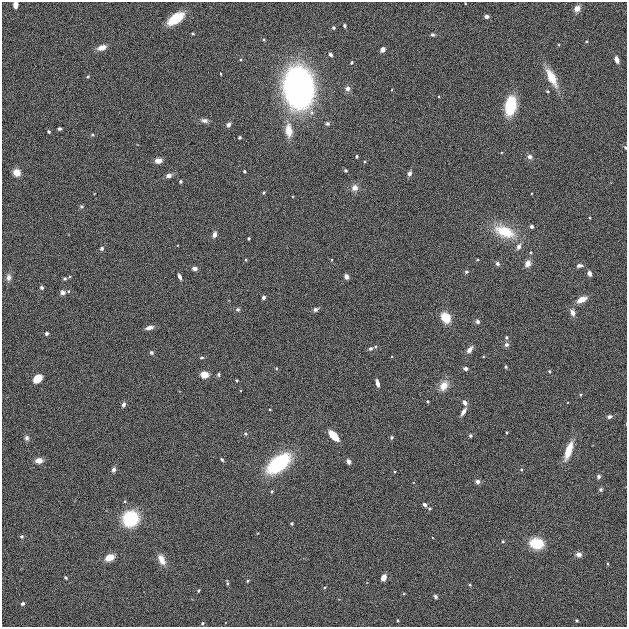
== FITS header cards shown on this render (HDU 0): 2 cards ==
NAXIS1  =                  625
NAXIS2  =                  625

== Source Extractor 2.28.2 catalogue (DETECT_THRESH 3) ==
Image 625 x 625 px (HDU 0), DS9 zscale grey, 1 PNG px = 1 image px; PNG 629 x 629 px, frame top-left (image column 1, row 625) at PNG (2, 2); no overlay
Background 2.35e-04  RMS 0.007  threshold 0.0209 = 3 sigma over >= 5 px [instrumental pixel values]
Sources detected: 133; all 133 listed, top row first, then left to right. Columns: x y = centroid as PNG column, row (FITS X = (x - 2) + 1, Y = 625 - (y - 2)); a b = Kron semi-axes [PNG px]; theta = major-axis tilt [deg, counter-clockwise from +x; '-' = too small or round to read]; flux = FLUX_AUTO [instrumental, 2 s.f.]
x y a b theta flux
15 5 5 4 - 4.8
577 9 6 5 - 3.8
487 16 4 3 - 1.6
176 18 12 6 35 22
345 25 3 3 - 1.1
333 28 4 4 - 0.73
193 33 3 3 - 0.48
432 35 4 4 - 1.1
264 40 5 3 - 0.49
587 41 4 3 - 0.41
102 48 7 5 18 5
382 50 4 4 - 2.8
330 54 4 4 - 1.2
617 59 5 4 - 3.3
351 62 3 3 - 0.72
221 74 3 2 - 0.32
88 77 4 4 - 0.56
552 77 16 7 -63 12
298 88 27 19 -85 210
347 88 6 5 - 2
548 91 4 3 - 0.55
510 106 15 8 80 24
204 120 8 5 -11 1.9
327 124 5 5 - 1
228 125 5 4 - 2
59 129 3 3 - 0.95
289 130 13 7 -86 7.3
49 132 4 3 - 0.73
92 135 4 4 - 0.53
239 137 3 3 - 0.77
625 147 4 3 - 0.65
357 156 3 3 - 0.71
529 157 5 5 - 2.1
158 161 6 5 - 3.7
365 162 4 3 - 0.46
345 170 4 4 - 0.62
244 171 3 3 - 0.71
17 172 7 6 - 4.6
409 173 5 4 - 1.8
169 176 5 4 - 2.4
181 181 3 3 - 0.77
355 188 6 6 - 3.4
264 193 3 3 - 0.54
81 207 5 5 - 0.75
532 226 4 4 - 1.3
504 232 24 13 -21 16
214 234 6 4 72 2.2
249 239 3 3 - 0.63
519 246 6 5 - 2.1
102 248 5 4 - 1
246 260 4 3 - 0.44
477 260 4 3 - 0.47
528 263 5 5 - 4.1
497 264 5 5 - 1.3
579 265 7 4 6 1.4
194 269 5 4 - 1.6
466 272 5 4 - 0.8
589 273 4 4 - 2.7
8 277 8 6 86 2.2
179 277 5 3 - 2
346 277 5 4 - 1.8
65 279 4 4 - 0.7
41 288 4 4 - 1
62 293 5 4 - 2.2
263 298 4 3 - 1.2
582 299 7 4 25 6.7
238 309 5 5 - 0.99
316 309 6 5 - 1.3
572 313 7 5 -67 2.3
445 317 9 7 -58 9.9
477 322 5 5 - 1.4
150 328 7 5 17 2.5
46 333 4 4 - 1.1
506 337 5 5 - 0.75
506 345 6 6 - 1.4
370 348 5 4 - 1.1
470 349 8 5 53 2.6
151 353 5 4 - 0.94
202 358 4 4 - 0.63
506 367 5 4 - 0.58
465 369 5 4 - 1.6
549 371 4 4 - 0.56
204 375 6 5 - 5.8
218 375 4 4 - 0.87
37 379 6 5 - 19
237 380 3 3 - 0.54
377 383 6 3 -77 2.8
444 386 7 6 - 7.3
580 395 4 3 - 0.48
428 401 3 3 - 0.48
465 403 5 4 - 2.1
123 405 5 4 - 1.4
270 410 3 2 - 0.38
463 412 6 3 58 3.6
609 417 5 4 - 1.3
506 432 4 3 - 0.42
245 434 5 5 - 0.84
334 436 8 4 -47 19
470 436 4 4 - 0.83
391 437 4 4 - 0.78
27 438 7 6 - 1.3
568 451 17 6 71 9.5
222 460 4 3 - 0.81
39 461 6 5 - 4.6
349 461 5 4 - 2
278 463 22 11 37 42
114 470 5 4 - 1.8
598 476 5 5 - 1.2
477 482 5 5 - 1.9
601 490 5 5 - 1
272 491 5 3 - 0.57
425 505 5 4 - 1.4
130 519 14 12 38 26
292 523 3 3 - 0.61
22 537 4 4 - 0.86
503 541 4 4 - 0.58
536 543 11 9 -10 16
579 555 6 5 - 2.4
109 558 7 5 24 6.8
161 560 9 5 -61 5.4
608 564 4 3 - 0.37
384 577 5 4 - 5.5
66 578 4 3 - 0.65
248 581 4 3 - 0.5
227 583 8 3 -82 0.66
470 585 4 3 - 0.49
325 587 4 3 - 0.4
198 591 3 3 - 0.6
435 596 4 3 - 1
23 604 4 4 - 1.1
397 620 4 2 - 0.4
577 620 3 3 - 0.59
202 623 4 4 - 0.68
At the frame edge (FLAGS 8, measured only in part): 2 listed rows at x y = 15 5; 625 147